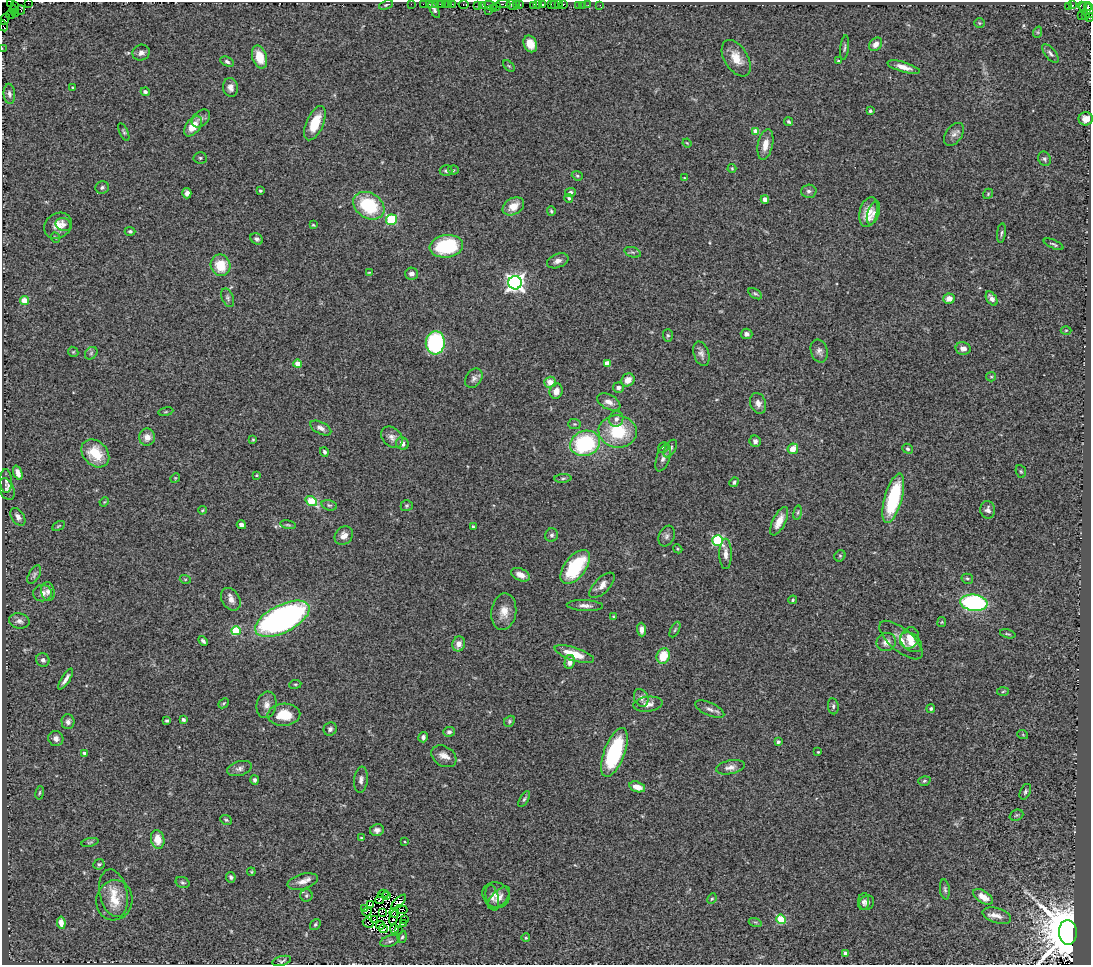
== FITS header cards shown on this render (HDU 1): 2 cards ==
NAXIS1  =                 1089
NAXIS2  =                  963

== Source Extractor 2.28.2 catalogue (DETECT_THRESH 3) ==
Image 1089 x 963 px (HDU 1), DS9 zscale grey, 1 PNG px = 1 image px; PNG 1093 x 967 px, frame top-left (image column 1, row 963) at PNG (2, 2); each listed source drawn as its Kron ellipse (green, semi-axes under 4 px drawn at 4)
Background 1.01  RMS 0.11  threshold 0.33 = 3 sigma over >= 5 px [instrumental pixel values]
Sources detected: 318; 15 with non-positive FLUX_AUTO (blend fragments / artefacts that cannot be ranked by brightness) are neither listed nor drawn; the other 303 listed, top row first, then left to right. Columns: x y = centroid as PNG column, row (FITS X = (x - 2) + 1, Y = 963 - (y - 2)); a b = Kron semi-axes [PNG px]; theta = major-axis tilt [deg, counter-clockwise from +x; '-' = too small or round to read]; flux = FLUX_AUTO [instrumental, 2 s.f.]
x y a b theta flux
11 2 2 2 - 17
28 3 2 2 - 78
411 4 2 2 - 30
423 4 2 2 - 56
429 4 3 2 - 22
435 4 3 2 - 110
440 4 2 2 - 26
445 4 2 2 - 37
448 4 3 2 - 30
452 4 2 2 - 46
464 4 5 3 - 110
503 4 7 3 0 180
516 4 3 2 - 110
520 4 4 3 - 110
537 4 3 2 - 80
543 4 3 3 - 190
551 4 2 2 - 140
554 4 3 2 - 86
559 4 3 2 - 190
563 4 3 3 - 220
386 5 7 4 22 11
478 5 4 2 - 91
483 5 4 2 - 88
491 5 7 4 -17 300
512 5 6 3 -33 270
534 5 4 3 - 140
578 5 3 2 - 52
583 5 2 2 - 32
588 5 2 2 - 17
600 5 3 2 - 8.2
1072 5 3 2 - 580
14 6 3 2 - 26
497 6 3 2 - 210
1069 6 3 2 - 63
1082 6 5 2 - 100
1088 6 4 2 - 120
493 8 3 2 - 54
14 10 4 2 - 47
21 10 4 3 - 41
434 10 9 3 -63 20
489 10 2 2 - 51
1087 10 9 6 -52 240
15 14 3 2 - 70
10 15 4 2 - 120
1086 15 3 2 - 43
1082 16 2 2 - 52
1089 17 4 2 - 72
5 19 6 4 60 140
979 23 5 4 - 9.4
3 26 6 2 -62 270
1038 32 6 3 72 8.2
530 44 9 6 -65 93
876 44 7 5 47 42
2 48 2 2 - 29
845 48 12 4 83 16
141 53 9 7 23 32
1050 53 11 5 -52 21
259 57 12 7 -73 140
736 58 20 11 -59 120
838 61 3 3 - 15
227 62 7 4 -27 17
509 66 7 4 -44 11
904 67 17 5 -16 60
72 87 3 2 - 6.4
231 87 9 7 -80 40
145 92 4 4 - 19
9 94 10 5 -84 24
870 111 4 3 - 13
201 119 10 7 43 29
1086 119 7 6 - 57
788 121 5 4 - 12
315 123 18 8 66 180
193 126 11 7 53 120
756 131 4 4 - 82
124 132 9 4 -64 12
954 134 13 8 54 36
687 143 4 3 - 6.4
765 144 15 7 78 85
200 158 7 5 -3 16
1045 159 7 6 - 17
732 168 4 4 - 7.6
453 170 5 4 - 11
446 171 6 5 - 15
577 176 6 4 -21 11
684 178 3 3 - 6.6
102 187 7 6 - 18
260 191 3 3 - 13
809 191 8 6 2 24
570 192 5 4 - 19
187 193 5 4 - 27
988 194 6 4 48 10
569 198 4 4 - 12
765 199 4 4 - 99
369 206 16 12 -31 420
513 206 11 8 30 95
551 211 5 4 - 10
869 212 15 9 77 100
873 213 12 6 72 29
392 220 5 5 - 550
63 224 8 6 -17 24
313 225 3 3 - 7.3
58 226 15 12 35 86
130 231 5 4 - 13
1001 233 10 3 83 13
56 238 5 3 - 7.7
257 239 7 5 -36 20
1054 244 10 3 -23 13
446 246 17 11 8 510
633 252 8 5 -18 16
558 261 11 7 21 39
221 265 11 9 -70 180
369 272 4 2 - 5.6
411 274 6 6 - 30
515 283 7 6 - 3600
755 294 7 4 -35 13
228 298 10 6 -64 19
949 299 5 5 - 65
992 299 8 5 -56 37
24 300 4 4 - 150
1066 330 5 3 - 7.9
746 334 6 5 - 22
668 335 6 5 - 13
435 343 11 9 85 820
963 348 7 6 - 35
819 351 12 8 -73 34
73 352 5 4 - 9.3
91 353 7 5 47 17
701 354 12 7 -72 35
607 363 4 4 - 89
298 364 4 4 - 93
991 377 5 4 - 9.1
474 378 10 8 56 30
628 380 7 6 - 67
550 382 6 5 - 71
618 388 5 5 - 28
556 391 7 6 - 55
609 402 12 7 -27 60
758 403 10 8 -73 41
166 412 7 4 9 11
616 419 8 7 - 33
574 424 6 5 - 13
321 428 11 6 -27 36
618 431 19 16 -8 380
147 437 8 8 - 57
392 437 12 9 -44 43
253 439 4 3 - 7.6
755 441 6 5 - 23
402 443 6 6 - 43
585 443 15 12 19 740
663 448 5 5 - 16
670 449 10 5 58 23
793 449 5 5 - 81
908 449 5 4 - 14
324 452 5 4 - 19
95 453 16 12 -45 220
663 458 14 6 71 36
1021 471 6 5 - 11
18 473 7 4 -71 39
256 475 4 3 - 6.3
175 478 5 4 - 7.5
563 478 8 3 5 11
6 481 12 6 -87 24
734 482 5 4 - 16
7 489 11 7 -69 25
893 498 25 8 74 570
311 501 6 4 -36 260
104 502 5 4 - 6.9
329 505 8 5 -17 14
407 506 6 5 - 13
202 510 4 3 - 8.5
988 510 8 7 - 32
798 513 7 3 81 10
18 517 10 6 -57 31
779 521 15 6 64 82
241 525 5 4 - 34
288 525 8 4 -11 11
58 526 7 3 27 8.4
473 527 4 3 - 11
552 535 7 6 - 19
344 536 10 8 44 48
667 536 10 8 68 26
718 540 5 5 - 750
678 549 5 3 - 7.9
726 554 15 6 90 48
840 556 6 5 - 11
575 567 20 10 52 450
34 575 10 5 60 20
520 575 10 6 -23 60
185 579 5 3 - 8
967 579 6 5 - 13
602 585 16 7 45 55
48 592 9 7 -82 30
42 593 9 8 - 45
231 599 12 8 -59 49
793 600 4 4 - 9.5
974 603 13 8 -6 1000
585 606 18 5 -3 40
504 612 18 12 81 92
613 617 3 2 - 7.5
282 619 29 14 27 2800
19 621 10 7 -11 36
942 622 5 4 - 7.6
641 630 7 4 -87 42
675 630 8 3 63 13
236 631 4 4 - 390
1008 634 8 3 -15 9.7
910 638 11 9 63 77
901 640 26 11 -40 100
203 641 5 3 - 19
886 642 10 9 - 51
911 642 12 8 -38 81
459 644 7 6 - 53
574 654 20 6 -18 170
663 656 8 6 67 170
43 660 7 6 - 22
570 662 7 5 80 36
66 679 12 3 58 36
295 684 6 3 7 8.1
1003 691 6 4 4 10
641 698 9 7 -67 42
223 703 6 4 41 11
648 704 15 7 7 48
267 705 13 10 77 51
833 706 8 5 -83 17
710 709 16 6 -24 36
931 709 4 4 - 13
284 715 16 11 3 190
183 720 4 3 - 16
167 721 4 3 - 12
509 721 6 5 - 12
68 722 7 6 - 28
330 729 7 6 - 25
449 732 6 5 - 19
1023 735 5 3 - 5.9
423 737 5 4 - 20
56 738 8 7 - 30
778 742 3 3 - 16
614 752 26 10 69 620
818 752 3 2 - 5.7
85 753 4 3 - 27
444 756 13 9 -32 57
730 767 14 6 11 43
239 768 12 7 15 30
255 780 5 3 - 18
361 780 13 7 84 32
924 781 6 4 17 12
637 787 8 5 -16 83
1025 792 8 5 64 16
40 793 7 3 80 9.3
524 799 9 4 59 15
1016 815 7 5 21 14
226 820 6 4 -26 11
377 830 7 6 - 30
361 838 3 2 - 8
158 839 9 6 -78 100
90 842 8 4 12 12
405 842 4 2 - 6.1
99 864 5 5 - 14
251 872 4 3 - 7.5
231 877 5 5 - 19
303 881 16 7 15 54
183 882 7 5 -24 15
945 889 10 5 -83 17
113 893 24 13 -77 140
383 894 5 2 - 26
496 895 14 12 -28 60
306 896 6 6 - 15
387 896 4 2 - 23
983 897 11 6 -33 70
492 898 13 6 -75 33
499 898 14 7 47 43
380 899 5 2 - 0.21
712 899 5 4 - 9.3
114 900 20 18 78 150
398 902 10 4 45 50
863 902 9 5 82 22
867 903 8 6 43 22
371 905 3 2 - 9.3
365 909 3 2 - 22
401 909 6 2 -14 8.5
367 912 5 3 - 11
382 913 2 2 - 5.5
394 913 5 2 - 16
997 916 15 7 -17 50
394 918 7 3 79 39
374 919 3 2 - 0.81
781 919 5 4 - 400
404 920 3 2 - 6.5
755 922 6 4 -17 11
61 923 6 4 -83 61
368 923 6 2 -28 7.6
315 924 6 4 51 12
403 924 3 2 - 10
380 925 4 2 - 26
383 928 4 2 - 12
394 929 5 3 - 25
398 930 2 2 - 1.3
1068 932 12 9 -86 60000
402 937 6 4 71 12
526 938 4 4 - 13
390 941 10 5 18 21
846 953 4 4 - 61
282 961 9 4 13 15
At the frame edge (FLAGS 8, measured only in part): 7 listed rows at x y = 11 2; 28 3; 1089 17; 5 19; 3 26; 2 48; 1068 932
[15 non-positive-flux detections neither listed nor drawn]